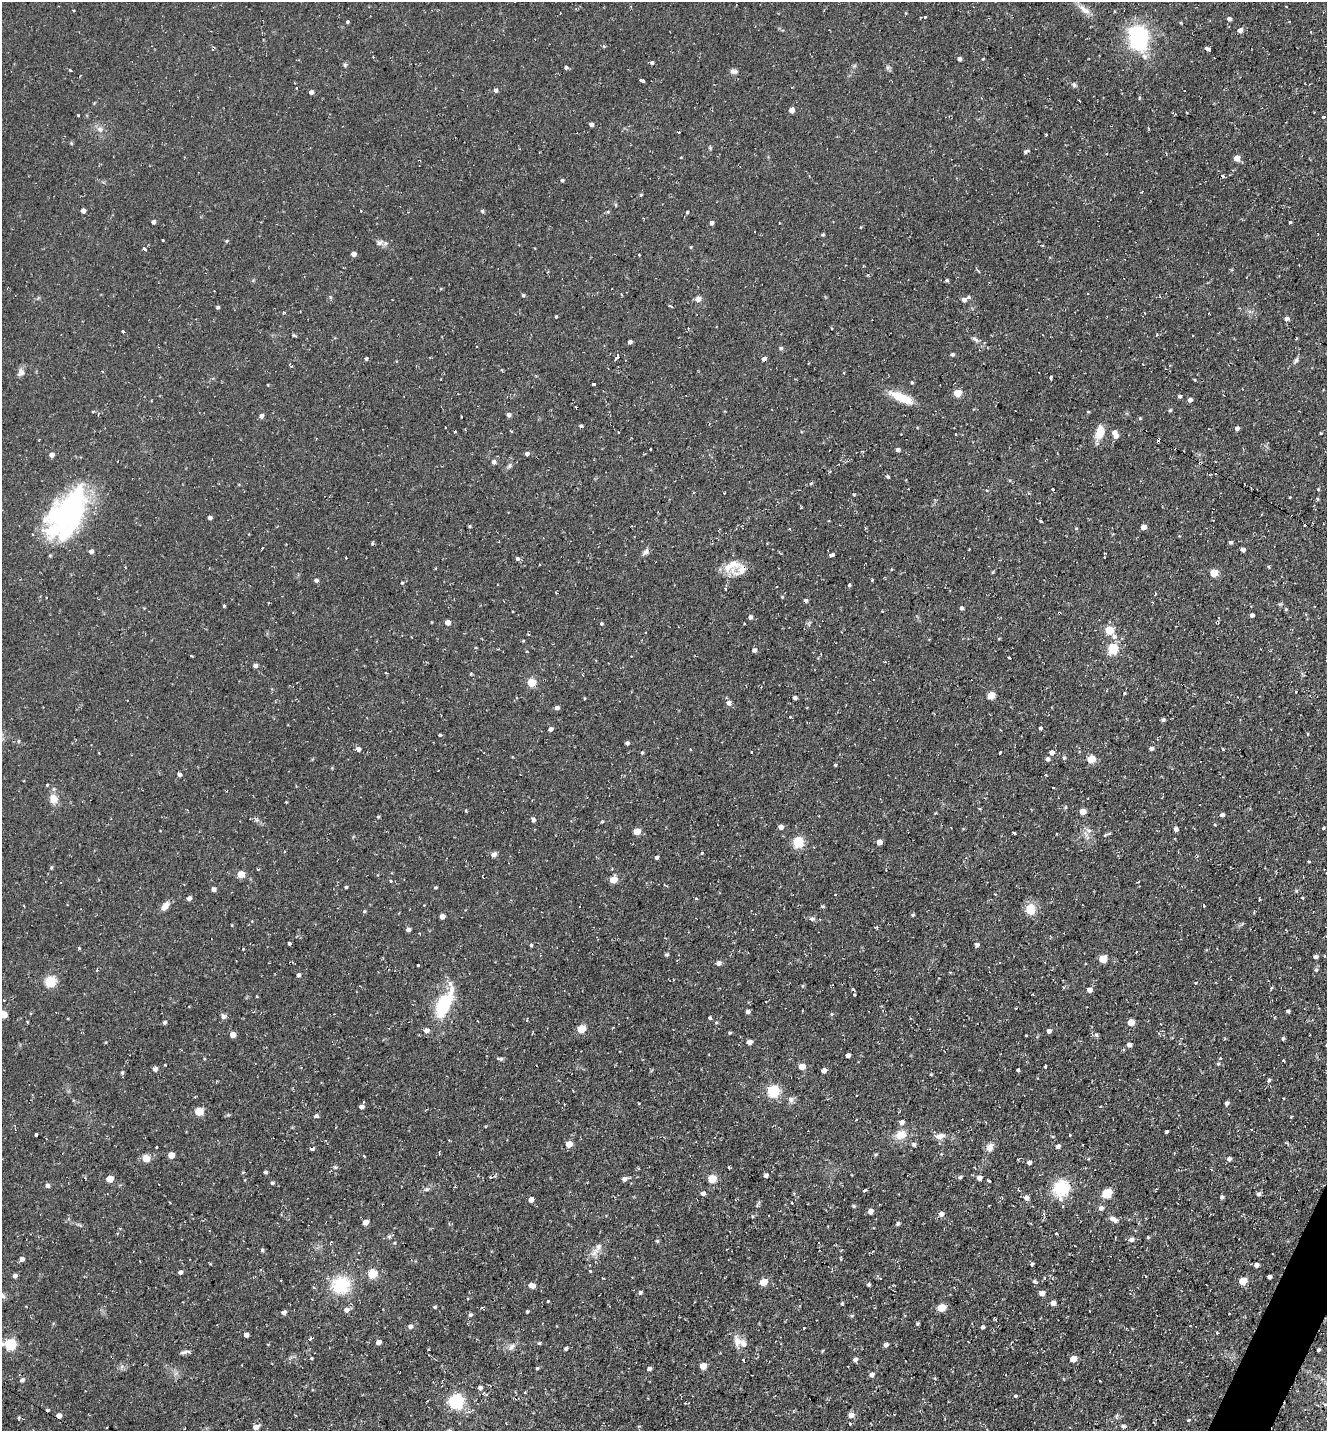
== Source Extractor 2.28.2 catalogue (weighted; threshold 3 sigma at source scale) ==
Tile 6 of 4 x 4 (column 2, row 2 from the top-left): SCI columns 1603-2927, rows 2857-4285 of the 5727 x 5714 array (HDU 1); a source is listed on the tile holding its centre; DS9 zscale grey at full resolution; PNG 1329 x 1433 px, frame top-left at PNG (2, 2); no overlay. Shown black and unused: <1% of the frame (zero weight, under 2 of 3 exposures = <1% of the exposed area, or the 3 px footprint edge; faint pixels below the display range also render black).
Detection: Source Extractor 2.28.2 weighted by HDU 2 'WHT'; one run over the whole footprint, this tile lists its part. Background 0.0823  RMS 0.0071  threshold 0.0319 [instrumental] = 3 sigma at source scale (4.5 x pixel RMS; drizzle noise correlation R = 1.50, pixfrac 1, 0.05/0.05 arcsec/px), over >= 5 px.
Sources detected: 434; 1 inside a brighter object's white glare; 25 cosmic-ray / hot-pixel residue — not listed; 4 inside a brighter listed object's ellipse — not listed separately; the other 404 listed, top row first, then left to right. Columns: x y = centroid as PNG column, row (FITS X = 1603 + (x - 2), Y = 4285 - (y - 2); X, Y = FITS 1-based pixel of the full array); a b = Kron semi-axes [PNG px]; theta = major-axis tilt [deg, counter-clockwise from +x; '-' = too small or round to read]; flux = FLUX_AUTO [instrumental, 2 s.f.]
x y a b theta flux
1286 7 3 2 - 0.55
1085 10 17 8 -35 5.8
906 13 3 3 - 0.91
925 17 3 2 - 1.7
1229 19 5 5 - 1.7
348 22 4 3 - 0.99
1240 30 5 5 - 2.7
1138 38 19 14 -78 82
1208 49 6 3 -33 7.3
959 59 4 4 - 1.9
652 62 5 4 - 1.1
345 65 6 5 - 1.1
566 67 5 4 - 1.1
888 67 6 5 - 1.4
70 70 3 3 - 1
734 71 9 6 -14 2.2
642 81 5 3 - 2.8
1074 85 6 5 - 1.6
296 88 3 2 - 0.57
496 90 5 4 - 2
311 92 4 4 - 2.2
792 110 4 4 - 4.6
78 115 3 2 - 0.9
1324 117 3 3 - 1.3
591 125 4 4 - 2.6
100 130 9 7 -47 3
1046 134 3 2 - 0.79
1026 151 7 4 25 1.3
681 157 4 2 - 0.49
1237 158 5 5 - 7.8
562 180 4 3 - 1
641 195 4 3 - 0.75
616 205 5 3 - 0.74
83 211 4 4 - 3.9
482 211 4 4 - 1.1
687 212 3 3 - 0.75
153 222 4 3 - 2.3
1290 222 3 3 - 1.7
712 223 4 4 - 2
779 223 3 2 - 0.56
861 228 3 3 - 1.1
823 234 4 4 - 0.8
162 240 3 3 - 1.4
226 241 4 4 - 0.86
379 242 11 7 19 2.8
145 249 4 3 - 2.8
353 254 4 4 - 3.6
639 255 2 2 - 0.63
947 280 4 4 - 1
214 291 2 2 - 0.59
1088 294 3 3 - 0.73
523 295 4 4 - 0.89
969 297 5 4 - 1.1
698 299 7 7 - 2.8
964 300 5 5 - 3.1
671 306 4 3 - 2.1
218 307 4 4 - 1.1
1209 313 2 2 - 0.44
556 316 3 3 - 0.65
1287 319 4 4 - 2.6
123 331 3 3 - 1.1
1296 338 4 3 - 0.61
975 339 11 5 -35 2.2
630 342 4 4 - 2.3
781 348 5 4 - 1.2
952 354 4 4 - 1.2
618 357 3 3 - 11
366 359 4 3 - 3.2
764 359 5 4 - 2.4
1296 360 9 5 56 1.7
292 366 3 3 - 0.92
21 373 10 8 80 3.3
1051 379 3 3 - 1.4
912 382 4 4 - 0.77
593 384 4 3 - 3.3
268 385 4 3 - 0.48
957 393 5 5 - 19
1180 396 3 3 - 4.8
901 397 25 8 -24 18
1190 400 4 4 - 2.8
151 401 2 2 - 0.74
1170 410 5 4 - 1
509 415 4 4 - 2.4
261 416 5 4 - 2.5
581 426 5 3 - 0.95
1237 428 5 4 - 2.2
511 431 4 2 - 0.75
1100 432 13 8 77 13
1321 433 4 3 - 0.62
1115 434 8 5 -65 6.2
1158 440 5 3 - 3.2
650 449 3 3 - 1.1
897 450 4 4 - 1.7
527 453 3 3 - 15
52 455 5 5 - 3.4
494 462 6 5 - 2
1200 463 4 4 - 1.1
509 466 7 5 48 1.4
888 477 3 3 - 2.1
1053 489 3 3 - 2.2
1318 489 4 3 - 0.59
724 493 2 2 - 0.64
854 494 3 3 - 1.2
1318 499 6 3 -89 0.66
69 511 60 31 50 130
210 518 4 4 - 1.6
1041 521 3 2 - 1.6
470 526 4 3 - 0.88
1143 527 5 4 - 5
865 528 3 3 - 0.7
789 529 3 3 - 0.91
1076 529 4 4 - 0.91
1230 542 4 4 - 1.5
372 543 5 3 - 0.77
262 548 3 2 - 1.8
1243 550 4 4 - 2.4
91 551 4 4 - 2.3
645 552 10 6 40 2.3
831 555 5 3 - 3.8
346 558 3 2 - 0.94
1104 558 3 3 - 1.3
518 559 4 4 - 3
733 563 19 12 -22 10
1269 567 5 3 - 0.64
436 568 4 2 - 0.64
993 572 4 4 - 0.78
1214 573 5 5 - 18
316 580 5 4 - 1.9
402 583 4 4 - 0.82
849 585 4 3 - 1.7
725 589 3 3 - 1.2
1155 594 3 2 - 0.67
805 601 4 4 - 1.9
224 606 3 2 - 1.3
961 608 4 4 - 1.5
1286 609 5 4 - 0.86
513 612 2 2 - 0.65
1059 613 3 3 - 1.2
1252 615 4 3 - 2.3
750 617 5 5 - 1.8
448 623 4 4 - 4.5
601 624 4 4 - 0.91
1109 630 6 5 - 21
645 632 3 2 - 0.54
412 637 3 2 - 0.56
523 641 4 3 - 0.62
1112 649 5 5 - 42
754 650 5 4 - 2.3
1009 658 3 3 - 1.3
255 666 5 4 - 2.4
471 674 4 3 - 0.65
531 682 5 5 - 26
1296 692 3 2 - 0.95
1124 693 3 3 - 1.2
991 695 5 5 - 13
795 698 4 4 - 2
728 703 6 6 - 2.9
557 708 5 5 - 2.1
790 716 3 3 - 1.5
1163 720 4 3 - 1.3
1040 728 3 3 - 5.9
550 729 5 4 - 2.3
440 735 3 3 - 0.7
18 741 5 3 - 0.78
627 743 4 4 - 1.6
1151 748 4 4 - 2.7
358 749 6 5 - 2.1
690 749 3 2 - 0.48
752 752 3 2 - 0.81
1052 752 5 5 - 3.1
642 753 4 3 - 0.86
1000 753 3 3 - 1.7
1064 758 5 4 - 0.98
1048 759 5 4 - 2.2
1091 759 5 5 - 21
835 765 5 3 - 0.7
179 774 4 4 - 2.2
1046 775 3 3 - 0.57
54 799 13 11 -80 6.5
286 802 3 3 - 0.46
1066 807 6 3 70 0.77
466 810 4 3 - 0.81
1083 812 5 4 - 7.8
1222 815 4 4 - 2.2
378 817 4 3 - 0.75
533 819 6 5 - 1.4
602 822 4 4 - 0.74
781 827 5 5 - 2.4
1323 828 3 3 - 0.67
1176 829 4 4 - 3
160 830 3 2 - 0.51
1089 830 8 6 -32 2.4
637 831 5 5 - 9.4
1014 833 3 3 - 1.5
798 842 6 5 - 51
879 842 5 4 - 4.4
702 853 4 4 - 0.67
494 854 7 6 - 2.3
656 857 4 4 - 1.6
1309 862 3 2 - 0.72
51 868 5 3 - 0.88
241 874 5 5 - 11
613 880 6 5 - 9.6
391 881 5 4 - 1.1
346 887 3 3 - 0.84
435 887 4 3 - 0.9
214 889 5 5 - 2.2
995 894 3 3 - 0.71
189 898 5 4 - 2.3
696 898 3 3 - 1
1302 898 3 2 - 0.61
1259 899 3 2 - 0.92
424 905 3 2 - 0.67
1204 905 3 2 - 0.9
24 906 3 2 - 0.78
165 906 11 6 53 5.3
823 906 6 3 18 0.79
1030 910 11 9 -88 12
364 911 5 4 - 0.84
913 915 4 3 - 0.85
442 916 5 4 - 3.5
812 919 8 6 -22 1.8
876 927 4 4 - 0.87
408 929 4 4 - 2.3
289 943 4 3 - 7.4
531 945 3 3 - 3.4
977 945 5 4 - 2.3
79 948 3 3 - 1.8
666 954 4 4 - 1.3
1316 957 5 4 - 1.8
1103 959 5 5 - 18
719 963 6 6 - 2.3
418 965 3 3 - 4.2
96 970 3 3 - 1.1
1316 970 5 5 - 1.4
298 975 5 4 - 1.6
50 982 6 5 - 57
1195 983 4 2 - 0.57
802 986 5 3 - 0.68
1089 990 5 4 - 4
854 994 3 2 - 0.55
257 996 3 2 - 0.76
4 1000 3 2 - 0.52
444 1004 36 13 64 40
1288 1011 4 3 - 1.4
748 1012 4 4 - 2.3
832 1014 5 3 - 0.8
3 1015 5 5 - 12
223 1016 7 6 - 1.9
710 1018 3 3 - 3.5
165 1022 5 4 - 1.1
1131 1022 5 5 - 11
1160 1024 3 2 - 0.78
581 1029 5 5 - 22
1049 1031 5 5 - 2
730 1033 4 3 - 0.92
233 1035 5 4 - 5.6
1096 1035 6 4 -90 1.1
1283 1039 5 4 - 0.96
750 1042 5 5 - 2.9
1129 1045 5 4 - 3
848 1055 4 4 - 2.9
1221 1058 4 4 - 0.63
501 1059 6 5 - 1.3
1283 1061 3 3 - 1.1
1218 1064 5 4 - 0.93
165 1065 3 3 - 1.1
802 1066 5 5 - 8.7
1045 1066 3 3 - 3.3
155 1069 5 4 - 3
824 1070 5 4 - 3.2
1018 1070 3 3 - 3
122 1073 5 5 - 1.2
931 1074 5 3 - 0.6
1269 1080 5 4 - 1.3
773 1091 6 5 - 74
791 1099 7 7 - 2.7
1226 1103 5 4 - 1.8
564 1104 3 2 - 0.58
361 1107 5 5 - 2.5
199 1112 5 5 - 21
316 1116 6 5 - 1.4
1291 1117 4 3 - 0.54
902 1122 6 6 - 2.3
1166 1132 3 3 - 1.1
36 1135 3 3 - 11
901 1135 15 11 21 8.7
1070 1135 3 3 - 0.91
940 1136 13 7 13 4.2
569 1144 5 5 - 9.2
914 1144 5 5 - 1.6
1058 1146 5 5 - 2.2
156 1147 3 3 - 0.89
990 1148 12 9 73 4.2
312 1149 5 3 - 1.2
876 1154 5 3 - 0.74
171 1155 5 4 - 9.1
364 1156 3 3 - 1.4
146 1158 10 10 - 4.6
1229 1159 4 4 - 2.2
1029 1163 5 4 - 2.2
335 1167 5 4 - 1
729 1168 3 3 - 1.6
266 1172 4 3 - 1.2
766 1175 5 4 - 2.1
960 1177 5 4 - 1.3
979 1178 5 5 - 3.4
110 1179 5 5 - 8.8
625 1179 7 5 18 2.6
712 1179 5 5 - 26
989 1181 3 3 - 1.4
272 1183 5 4 - 1.4
47 1185 5 5 - 2.3
1061 1188 22 19 68 25
427 1189 8 5 18 1.7
864 1190 4 2 - 1.3
1018 1190 4 3 - 0.66
703 1193 5 5 - 2.1
1107 1193 9 7 45 14
1258 1194 5 5 - 1.9
1222 1197 4 4 - 1.5
1026 1198 6 5 - 3.1
531 1200 4 4 - 4.7
170 1203 3 2 - 0.72
792 1203 2 2 - 0.57
854 1206 5 4 - 0.99
1101 1208 6 6 - 2.5
870 1211 5 4 - 3.7
941 1214 6 5 - 3.3
1044 1214 5 3 - 1.1
1114 1219 12 6 -28 3.1
365 1222 5 5 - 4.4
898 1224 5 4 - 1.4
828 1226 3 2 - 0.51
1056 1233 3 2 - 0.72
389 1236 7 4 1 1.3
1148 1237 4 4 - 0.71
1131 1239 6 5 - 2.7
657 1241 5 4 - 0.84
394 1243 4 4 - 0.68
598 1247 20 7 58 5.7
262 1250 4 4 - 1.1
841 1258 5 3 - 0.65
22 1259 5 5 - 2.3
1032 1264 4 3 - 2
1256 1265 4 4 - 3.1
590 1271 3 3 - 1.5
180 1272 4 4 - 2.1
372 1274 5 5 - 36
15 1276 4 4 - 2.4
1269 1277 4 4 - 2.3
881 1279 3 3 - 0.73
281 1280 2 2 - 0.51
1243 1281 5 5 - 20
763 1282 5 5 - 13
1035 1282 6 5 - 1.2
869 1284 5 4 - 1.1
341 1285 18 17 - 31
532 1286 6 5 - 5.7
640 1293 6 4 87 1.3
1042 1293 5 4 - 4.6
468 1299 3 3 - 0.75
547 1301 3 3 - 1.9
842 1303 4 4 - 0.78
1053 1303 5 4 - 3.9
941 1308 5 5 - 20
347 1310 7 6 - 2.8
284 1312 5 4 - 2.3
527 1312 4 4 - 0.76
470 1315 5 4 - 1.4
852 1316 5 4 - 0.9
917 1324 4 4 - 0.93
410 1326 5 5 - 2.3
982 1327 4 4 - 1.4
804 1328 3 3 - 1.2
246 1335 4 4 - 2.9
378 1342 4 4 - 3.1
737 1342 16 9 -72 5.7
539 1343 5 3 - 0.74
3 1344 7 6 - 2.6
10 1344 6 5 - 65
886 1345 5 4 - 2.6
511 1347 12 6 49 3.1
566 1348 4 4 - 1.3
1318 1350 3 3 - 0.98
186 1352 12 4 4 2.5
311 1358 3 3 - 0.64
855 1359 5 5 - 2
1073 1359 5 4 - 10
703 1366 5 5 - 8.7
537 1368 4 3 - 0.91
649 1368 4 4 - 2.1
872 1374 6 5 - 2.2
22 1380 7 5 27 1.3
1100 1381 3 2 - 0.82
480 1388 5 5 - 2.2
1015 1396 3 3 - 1.8
455 1402 6 6 - 140
851 1415 6 5 - 4.4
59 1416 5 4 - 4
1188 1420 4 3 - 0.7
850 1424 3 2 - 1.2
1123 1426 6 5 - 1.7
256 1427 6 4 26 4.3
Overlapping masked pixels (flux is a lower limit): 6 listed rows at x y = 764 359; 1158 440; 1200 463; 805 601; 1059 613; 59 1416
Isophote crosses this tile's border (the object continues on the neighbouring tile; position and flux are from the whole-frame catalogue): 2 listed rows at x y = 3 1015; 3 1344
Unlisted compact peaks at least as high as the median listed source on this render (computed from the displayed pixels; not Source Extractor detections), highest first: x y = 435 1307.